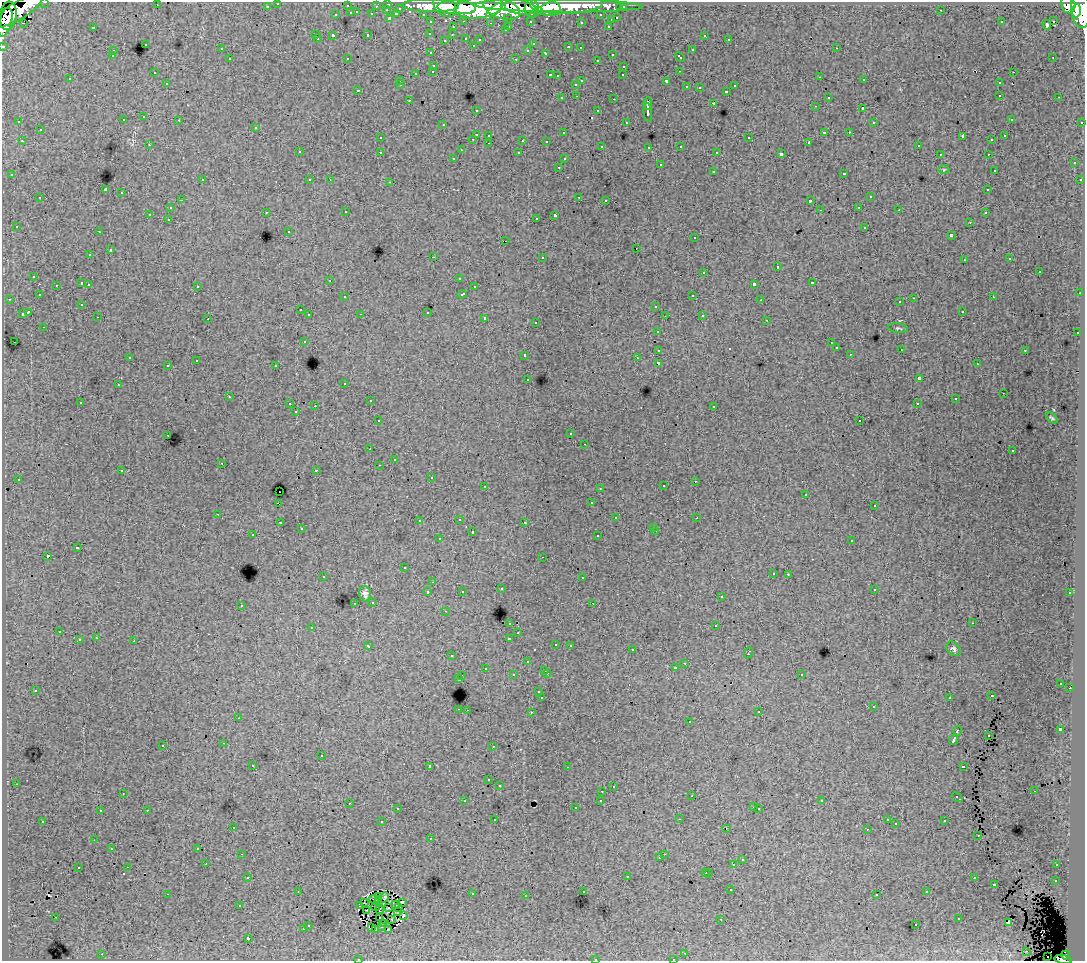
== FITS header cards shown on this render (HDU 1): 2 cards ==
NAXIS1  =                 1083
NAXIS2  =                  959

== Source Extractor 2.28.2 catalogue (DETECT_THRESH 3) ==
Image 1083 x 959 px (HDU 1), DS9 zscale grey, 1 PNG px = 1 image px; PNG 1087 x 963 px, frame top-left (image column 1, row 959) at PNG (2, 2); each listed source drawn as its Kron ellipse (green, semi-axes under 4 px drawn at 4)
Background 63.9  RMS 0.6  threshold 1.79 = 3 sigma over >= 5 px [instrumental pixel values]
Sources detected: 506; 6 with non-positive FLUX_AUTO (blend fragments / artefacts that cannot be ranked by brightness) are neither listed nor drawn; the other 500 listed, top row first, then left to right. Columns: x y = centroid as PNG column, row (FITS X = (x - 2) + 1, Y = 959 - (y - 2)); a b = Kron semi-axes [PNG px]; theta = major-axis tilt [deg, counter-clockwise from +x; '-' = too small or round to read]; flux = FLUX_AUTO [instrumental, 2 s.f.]
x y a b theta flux
45 2 3 2 - 2100
278 3 3 3 - 1100
388 4 3 3 - 1700
157 5 2 2 - 19
1068 5 9 7 -70 46000
267 6 3 3 - 780
347 6 3 3 - 290
376 6 3 2 - 390
431 6 28 6 -1 120000
445 6 13 9 -43 95000
559 6 84 6 -1 100000
572 6 31 8 5 88000
457 7 19 6 -3 190000
479 7 24 10 7 290000
521 7 16 7 -9 150000
546 7 15 8 -13 130000
620 7 3 3 - 620
623 7 3 3 - 1200
400 8 3 3 - 540
502 9 19 10 -19 280000
532 9 9 7 -85 100000
1080 9 19 9 -82 260000
387 10 3 2 - 170
494 10 9 4 39 63000
941 10 3 2 - 91
17 11 29 9 31 180000
538 11 4 3 - 33000
1076 11 6 4 86 70000
357 12 3 2 - 180
351 13 3 3 - 460
372 14 3 3 - 460
396 14 4 3 - 410
423 14 3 2 - 1000
336 15 3 3 - 220
601 15 3 3 - 740
8 16 14 8 82 120000
390 18 3 3 - 790
508 18 3 3 - 650
617 18 3 3 - 370
611 20 3 3 - 200
464 21 3 2 - 330
530 21 3 3 - 720
1054 21 3 2 - 97
5 22 15 6 75 100000
431 22 3 3 - 970
581 22 3 3 - 68
1001 22 2 2 - 33
23 23 2 2 - 32
491 23 3 3 - 47
1047 25 5 3 - 76
509 26 3 2 - 130
608 26 3 2 - 150
93 27 3 3 - 470
453 27 3 2 - 77
505 30 3 2 - 180
368 34 3 3 - 280
430 34 3 3 - 76
316 35 3 2 - 25
452 35 3 3 - 76
704 35 3 3 - 130
333 36 4 3 - 690
466 38 3 3 - 190
317 39 3 3 - 73
729 39 3 2 - 82
445 40 3 3 - 49
480 40 3 2 - 48
145 44 3 3 - 220
533 44 3 3 - 99
473 45 3 2 - 55
3 46 3 3 - 2000
568 47 3 3 - 81
580 48 3 2 - 74
836 48 3 2 - 110
221 49 3 2 - 45
528 50 3 3 - 150
692 50 3 3 - 260
113 51 3 2 - 140
431 53 3 3 - 140
546 53 3 3 - 280
612 54 3 2 - 170
112 56 3 3 - 160
680 57 5 3 - 230
1053 57 3 2 - 56
347 58 2 2 - 28
230 59 3 3 - 150
516 59 3 2 - 280
597 60 3 2 - 130
434 65 3 3 - 150
624 66 3 2 - 160
433 71 3 3 - 110
679 71 2 2 - 27
154 72 3 2 - 38
1013 72 3 2 - 220
416 73 3 3 - 380
550 75 3 2 - 370
623 75 3 2 - 48
557 76 3 2 - 48
820 77 3 2 - 57
70 79 3 3 - 210
864 80 3 2 - 160
400 81 3 2 - 57
582 81 3 2 - 310
666 81 3 3 - 870
167 83 3 3 - 160
999 83 3 3 - 200
576 84 3 3 - 210
401 85 3 3 - 54
735 86 3 3 - 260
687 87 3 3 - 180
699 88 3 3 - 72
358 90 3 2 - 93
726 91 3 3 - 200
1000 95 3 2 - 150
577 96 3 2 - 61
828 97 3 3 - 110
1059 97 3 2 - 130
562 98 3 3 - 120
614 99 3 2 - 230
409 100 3 2 - 100
714 103 3 2 - 540
648 104 6 3 89 910
815 106 3 2 - 110
863 108 3 3 - 670
476 110 3 2 - 70
598 111 3 3 - 80
648 112 9 3 -84 1500
144 117 3 3 - 190
1011 119 3 2 - 55
123 120 3 3 - 200
179 120 3 2 - 120
19 122 3 2 - 49
626 122 3 3 - 84
874 122 3 3 - 86
1082 122 3 2 - 350
443 125 3 2 - 66
256 127 3 3 - 220
40 130 3 3 - 160
824 132 3 3 - 470
849 132 3 2 - 97
563 133 3 3 - 97
476 134 3 3 - 590
489 135 3 3 - 210
963 136 4 3 - 310
1005 136 3 3 - 68
380 138 3 2 - 67
749 138 3 3 - 290
473 139 3 2 - 180
523 140 3 3 - 450
992 140 3 3 - 72
22 141 3 2 - 150
546 141 3 3 - 80
809 142 3 3 - 45
489 143 3 2 - 270
149 145 3 3 - 66
602 146 3 3 - 110
681 146 3 3 - 160
918 146 3 2 - 110
649 147 3 3 - 140
461 150 3 2 - 45
299 152 3 3 - 240
380 152 3 3 - 270
717 152 4 3 - 68
519 153 3 3 - 160
781 154 4 3 - 990
940 154 3 2 - 45
988 154 3 2 - 77
454 158 3 2 - 70
564 159 3 3 - 120
1074 163 3 3 - 160
660 165 3 3 - 280
559 167 3 2 - 200
944 170 5 3 - 41
994 170 3 3 - 120
713 171 3 3 - 190
843 173 3 3 - 260
12 175 3 3 - 97
202 180 3 2 - 160
310 180 3 3 - 160
330 180 3 2 - 25
1080 180 3 3 - 120
390 182 3 2 - 260
105 190 4 3 - 4000
988 190 3 3 - 120
122 193 3 3 - 230
579 197 3 2 - 230
870 197 3 3 - 360
40 198 3 3 - 270
181 200 3 2 - 39
606 200 3 2 - 67
810 201 4 3 - 840
859 207 3 2 - 110
170 208 3 3 - 210
820 210 2 2 - 23
899 210 3 2 - 74
266 212 3 2 - 190
346 212 3 2 - 120
985 213 3 3 - 180
150 214 3 3 - 750
555 215 4 3 - 950
536 218 3 2 - 110
168 219 3 2 - 180
970 222 3 2 - 75
16 226 3 3 - 230
865 227 3 3 - 160
289 231 3 3 - 99
99 232 3 2 - 190
951 235 3 3 - 510
695 238 3 3 - 110
506 241 2 2 - 21
636 248 3 2 - 270
110 250 3 3 - 460
90 255 3 3 - 120
433 257 3 2 - 320
542 257 3 3 - 310
1010 259 3 2 - 60
964 260 3 2 - 69
777 267 3 3 - 370
704 272 3 3 - 240
1039 272 3 3 - 340
34 276 3 3 - 220
459 278 3 3 - 95
330 280 3 2 - 69
82 283 3 3 - 400
812 283 3 3 - 300
89 284 3 2 - 300
754 284 4 3 - 1100
56 285 3 2 - 120
197 286 3 3 - 250
474 287 3 3 - 150
1080 293 2 2 - 32
462 294 5 3 - 350
39 295 3 3 - 120
693 295 3 2 - 200
345 297 3 3 - 100
993 297 2 2 - 89
914 298 3 2 - 270
9 299 3 2 - 120
761 300 3 2 - 56
900 302 3 3 - 100
82 304 3 3 - 52
656 306 3 3 - 120
300 310 3 2 - 130
962 311 3 2 - 84
28 312 4 3 - 690
427 312 3 3 - 430
22 314 4 3 - 390
361 314 3 2 - 52
309 315 3 3 - 110
702 315 3 2 - 97
665 316 2 2 - 21
98 317 2 2 - 41
485 318 3 3 - 150
208 319 3 2 - 44
767 320 3 2 - 53
536 322 3 3 - 110
44 327 3 2 - 140
898 328 10 5 -5 79
658 331 3 3 - 160
1077 333 3 2 - 310
304 341 3 3 - 240
14 342 2 2 - 39
831 343 3 2 - 59
836 348 3 3 - 96
901 349 3 2 - 42
659 350 4 3 - 600
1025 350 3 2 - 160
850 354 3 2 - 76
525 355 3 3 - 130
130 357 3 2 - 84
637 358 3 3 - 86
196 361 2 2 - 34
658 363 4 3 - 1100
977 364 3 2 - 61
168 365 3 3 - 270
276 366 3 3 - 290
528 379 3 2 - 60
919 379 4 3 - 1600
345 383 3 3 - 81
118 385 3 2 - 93
1003 393 3 2 - 110
229 397 3 2 - 63
955 399 3 2 - 55
370 401 3 2 - 130
80 402 3 2 - 89
290 404 3 2 - 260
917 404 3 3 - 150
315 406 2 2 - 320
714 406 3 2 - 88
296 412 3 3 - 84
1052 418 7 3 -42 52
378 421 3 3 - 110
860 421 2 2 - 55
571 434 3 2 - 67
168 435 3 2 - 150
585 444 3 2 - 150
370 449 3 2 - 95
1012 451 3 2 - 81
394 459 3 2 - 48
222 463 3 2 - 120
379 465 3 2 - 77
316 470 3 3 - 120
122 471 3 3 - 140
431 477 3 2 - 57
18 479 3 3 - 97
695 481 3 2 - 77
485 486 3 2 - 210
663 486 3 3 - 130
600 488 3 3 - 69
279 492 3 2 - 350
806 494 3 2 - 76
278 503 4 2 - 330
591 503 3 3 - 140
874 506 3 3 - 79
218 514 3 2 - 140
616 518 3 3 - 240
697 518 2 2 - 27
459 519 3 2 - 190
419 521 3 3 - 66
525 522 3 2 - 110
280 523 3 2 - 120
654 527 3 3 - 170
301 529 3 2 - 66
656 531 3 2 - 230
472 532 3 3 - 200
253 535 3 2 - 160
598 536 3 3 - 170
439 539 3 2 - 64
852 540 3 3 - 150
77 548 4 3 - 530
48 556 3 3 - 1000
543 557 3 2 - 59
404 568 3 3 - 110
773 573 3 3 - 120
788 574 3 2 - 58
323 577 3 3 - 70
582 578 3 3 - 250
433 582 3 3 - 44
501 589 3 3 - 120
874 589 3 3 - 200
462 591 3 3 - 72
428 592 3 3 - 190
1070 593 3 3 - 180
365 594 7 6 - 150
721 597 3 3 - 94
373 602 3 3 - 140
355 603 3 2 - 130
593 603 2 2 - 36
241 605 3 3 - 230
445 611 3 2 - 68
510 623 3 3 - 230
972 623 2 2 - 30
716 626 3 3 - 420
312 627 3 3 - 210
59 632 3 2 - 170
518 633 3 2 - 80
96 638 3 2 - 110
509 638 4 3 - 370
79 640 3 3 - 200
134 641 3 3 - 340
556 644 3 2 - 88
570 645 3 2 - 150
368 646 3 3 - 260
953 649 8 6 -49 100
632 650 3 2 - 160
748 653 6 3 70 330
452 656 3 2 - 130
527 662 3 3 - 150
685 663 3 2 - 120
485 668 3 3 - 210
675 668 3 3 - 1100
545 670 3 2 - 240
547 673 3 2 - 260
801 674 3 3 - 140
513 675 3 3 - 230
462 676 3 2 - 170
459 679 3 3 - 770
1061 683 3 2 - 65
1070 688 2 2 - 280
35 690 3 2 - 31
539 692 3 3 - 240
992 696 2 2 - 34
542 698 3 3 - 950
949 698 3 2 - 82
873 707 3 2 - 72
459 709 3 2 - 270
467 710 2 2 - 220
531 712 3 2 - 190
759 712 3 2 - 32
238 718 2 2 - 28
690 722 3 3 - 160
1060 729 4 3 - 1400
958 731 4 3 - 410
988 735 3 2 - 41
954 740 5 3 - 1400
223 743 3 2 - 96
163 745 3 3 - 260
493 746 3 2 - 48
321 756 3 3 - 270
253 765 3 2 - 81
429 766 3 3 - 1800
963 766 4 3 - 400
567 767 3 2 - 55
489 780 3 3 - 160
16 784 3 2 - 160
499 785 3 3 - 140
613 786 3 3 - 79
602 791 3 2 - 99
1034 791 3 2 - 130
123 793 2 2 - 36
692 796 3 2 - 81
957 797 6 3 -41 200
601 800 2 2 - 33
465 801 3 2 - 120
822 801 3 3 - 66
349 803 3 2 - 170
753 807 3 2 - 82
576 808 3 3 - 88
397 809 3 3 - 150
759 809 3 3 - 65
147 810 3 2 - 350
100 811 3 2 - 120
495 819 3 2 - 77
679 819 3 2 - 58
887 820 3 3 - 89
43 821 3 3 - 76
945 821 3 3 - 180
382 822 3 3 - 500
896 824 3 3 - 51
233 827 3 2 - 110
727 828 3 2 - 0.14
867 829 3 2 - 50
978 835 3 2 - 65
431 839 3 3 - 83
94 840 2 2 - 18
112 848 3 3 - 92
198 848 3 2 - 80
242 854 3 2 - 140
664 854 3 2 - 160
660 858 3 3 - 160
742 860 3 3 - 250
206 864 2 2 - 140
734 865 3 3 - 490
1057 865 3 2 - 94
128 867 3 2 - 130
78 868 3 3 - 220
706 872 3 3 - 250
709 873 3 3 - 190
627 876 3 3 - 220
248 877 3 2 - 190
974 878 3 3 - 210
1055 880 3 3 - 120
994 884 3 3 - 670
731 890 3 2 - 73
298 891 2 2 - 22
583 891 3 3 - 160
927 892 3 3 - 100
167 894 3 2 - 530
472 894 3 3 - 220
877 895 3 3 - 130
526 896 3 2 - 64
378 897 3 2 - 14
384 898 5 3 - 110
374 900 5 2 - 40
379 900 4 3 - 48
402 902 3 2 - 58
364 903 2 2 - 31
240 905 3 3 - 53
359 905 3 2 - 36
395 905 3 2 - 71
376 907 5 2 - 27
399 907 3 2 - 13
388 908 2 2 - 56
380 909 5 3 - 7.7
367 910 3 2 - 110
398 912 3 2 - 97
403 915 3 3 - 59
55 917 2 2 - 30
380 918 2 2 - 36
392 919 2 2 - 75
721 919 2 2 - 27
959 919 3 3 - 200
1008 923 3 2 - 59
384 924 2 2 - 50
308 925 3 3 - 150
916 925 3 2 - 120
371 927 4 2 - 65
382 927 3 2 - 49
303 929 3 3 - 150
376 929 3 2 - 30
388 929 2 2 - 52
248 938 3 3 - 1200
1027 951 2 2 - 27
685 953 3 2 - 200
102 954 3 2 - 170
1065 955 4 4 - 27000
1048 957 2 2 - 190
358 959 3 2 - 80
595 959 3 3 - 250
673 959 3 2 - 140
1063 959 9 4 -10 38000
At the frame edge (FLAGS 8, measured only in part): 8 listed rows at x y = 45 2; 278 3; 5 22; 3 46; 358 959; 595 959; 673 959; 1063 959
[6 non-positive-flux detections neither listed nor drawn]